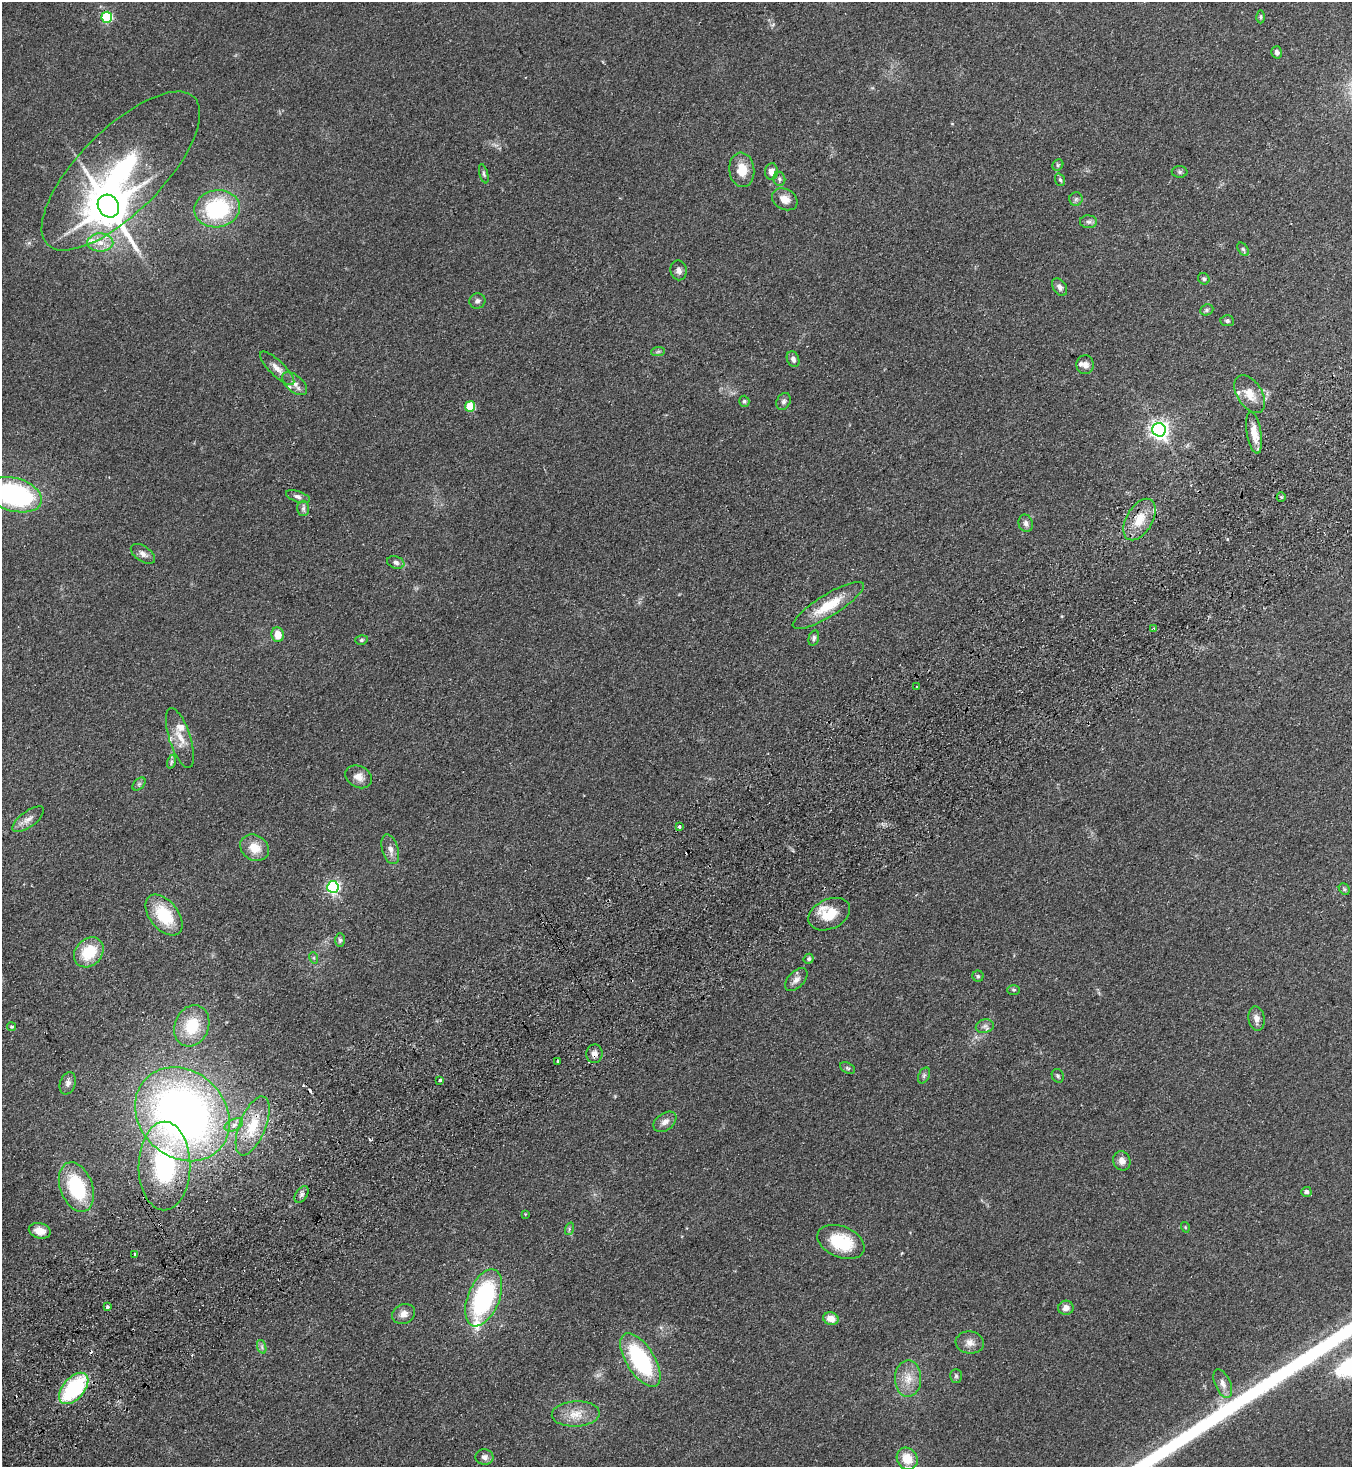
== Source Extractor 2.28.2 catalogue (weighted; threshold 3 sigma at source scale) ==
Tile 7 of 4 x 4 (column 3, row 2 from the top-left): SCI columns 3032-4381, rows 2983-4447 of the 5925 x 5963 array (HDU 1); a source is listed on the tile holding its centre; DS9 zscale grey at full resolution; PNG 1354 x 1469 px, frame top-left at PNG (2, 2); each listed source drawn as its Kron ellipse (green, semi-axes under 4 px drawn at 4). Shown black and unused: <1% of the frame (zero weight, under 2 of 3 exposures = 3% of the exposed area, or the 3 px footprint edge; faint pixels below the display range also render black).
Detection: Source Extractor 2.28.2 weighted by HDU 2 'WHT'; one run over the whole footprint, this tile lists its part. Background 0.091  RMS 0.009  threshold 0.0403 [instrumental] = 3 sigma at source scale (4.5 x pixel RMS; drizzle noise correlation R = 1.50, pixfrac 1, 0.05/0.05 arcsec/px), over >= 5 px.
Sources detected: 124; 6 cosmic-ray / hot-pixel residue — neither listed nor drawn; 9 inside a brighter listed object's ellipse — not listed separately; the other 109 listed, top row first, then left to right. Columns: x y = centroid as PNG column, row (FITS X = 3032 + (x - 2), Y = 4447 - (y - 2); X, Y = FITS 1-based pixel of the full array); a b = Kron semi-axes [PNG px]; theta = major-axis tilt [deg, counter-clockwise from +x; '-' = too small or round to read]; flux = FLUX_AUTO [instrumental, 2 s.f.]
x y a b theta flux
107 17 5 5 - 74
1261 17 6 4 -89 1.3
1277 52 6 5 - 2.7
1058 165 6 5 - 1.5
742 170 17 12 -83 14
121 171 104 41 45 190
771 171 8 6 85 5.8
1180 172 8 6 0 1.8
484 174 10 4 -74 1.6
779 179 7 6 - 2.1
1060 180 6 5 - 1.7
785 199 13 10 -30 7.4
1076 199 7 6 - 2.2
108 206 12 10 -56 3100
217 209 23 18 9 82
1088 222 8 6 -1 2.5
100 242 13 9 -1 9.5
1243 249 7 5 -54 1.6
679 270 10 8 -81 3.8
1204 279 6 5 - 1.7
1060 287 9 6 -55 3.5
477 301 8 7 - 2.7
1207 310 7 5 23 1.8
1227 321 7 5 -5 1.8
658 352 7 4 2 1.6
793 359 8 6 -65 3.4
1085 365 9 8 - 4.4
277 368 22 7 -44 7.4
295 384 15 8 -41 5.5
1250 394 21 12 -57 13
744 401 5 5 - 1.6
784 401 9 6 60 2.5
470 406 5 5 - 35
1159 430 7 6 - 420
1254 433 21 7 -80 11
14 495 28 16 -16 150
298 497 12 5 -19 3.4
1281 497 5 4 - 1.2
303 508 8 6 89 2.4
1139 520 23 13 60 18
1026 523 9 7 -78 3.7
143 554 13 7 -34 4.5
396 562 9 6 -19 2.9
828 605 41 11 32 28
1154 628 3 3 - 0.88
278 635 7 6 - 10
814 638 8 5 75 2.2
361 640 6 5 - 1.4
917 687 3 2 - 1.3
180 738 31 10 -72 13
171 762 7 4 72 1.6
359 777 14 10 -28 7.6
139 784 8 5 45 1.8
28 819 19 8 36 6.4
679 827 4 3 - 2.8
254 848 15 12 -30 14
390 849 15 8 -74 5.8
333 887 6 5 - 160
1344 889 6 5 - 1.3
829 914 22 15 25 21
164 915 23 14 -51 38
340 940 7 4 -89 1.8
89 952 16 13 47 29
314 958 6 4 -72 1.1
809 959 5 5 - 1.7
978 976 5 5 - 1.4
796 980 14 8 47 4.9
1014 990 6 5 - 1.3
1256 1019 12 8 -80 5.2
192 1026 21 17 67 31
985 1026 9 6 14 3.2
12 1027 4 4 - 1
594 1054 9 8 - 4.6
558 1061 3 3 - 2.1
848 1068 8 5 -27 1.7
924 1075 8 5 63 2.2
1058 1076 7 5 -66 1.7
440 1080 3 3 - 3.8
68 1083 11 8 71 3.7
182 1114 51 43 -44 530
665 1122 13 8 36 5
234 1125 10 5 26 3.4
253 1126 31 13 68 27
1122 1161 10 8 -68 5.9
164 1166 44 26 89 110
76 1187 26 16 -70 60
1306 1192 5 5 - 3.3
302 1194 9 5 55 2.9
525 1214 3 3 - 0.8
1185 1227 5 3 - 0.77
569 1229 6 4 72 1.4
40 1231 11 7 -15 9.8
841 1242 25 15 -22 39
135 1254 3 3 - 1.7
484 1298 30 15 68 110
107 1307 4 3 - 5
1066 1308 8 7 - 5.6
404 1314 12 9 23 6.1
831 1319 8 6 -17 9.2
970 1343 14 11 -7 6.8
262 1347 7 4 -72 1.9
640 1360 30 14 -57 91
956 1376 7 5 -90 1.6
908 1379 18 13 88 13
1223 1384 15 7 -66 5.6
74 1388 18 10 49 84
576 1414 24 12 3 15
484 1457 9 7 -3 3.7
907 1459 11 10 - 16
Overlapping masked pixels (flux is a lower limit): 2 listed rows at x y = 594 1054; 74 1388
Isophote crosses this tile's border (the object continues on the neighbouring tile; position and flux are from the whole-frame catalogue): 1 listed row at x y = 14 495